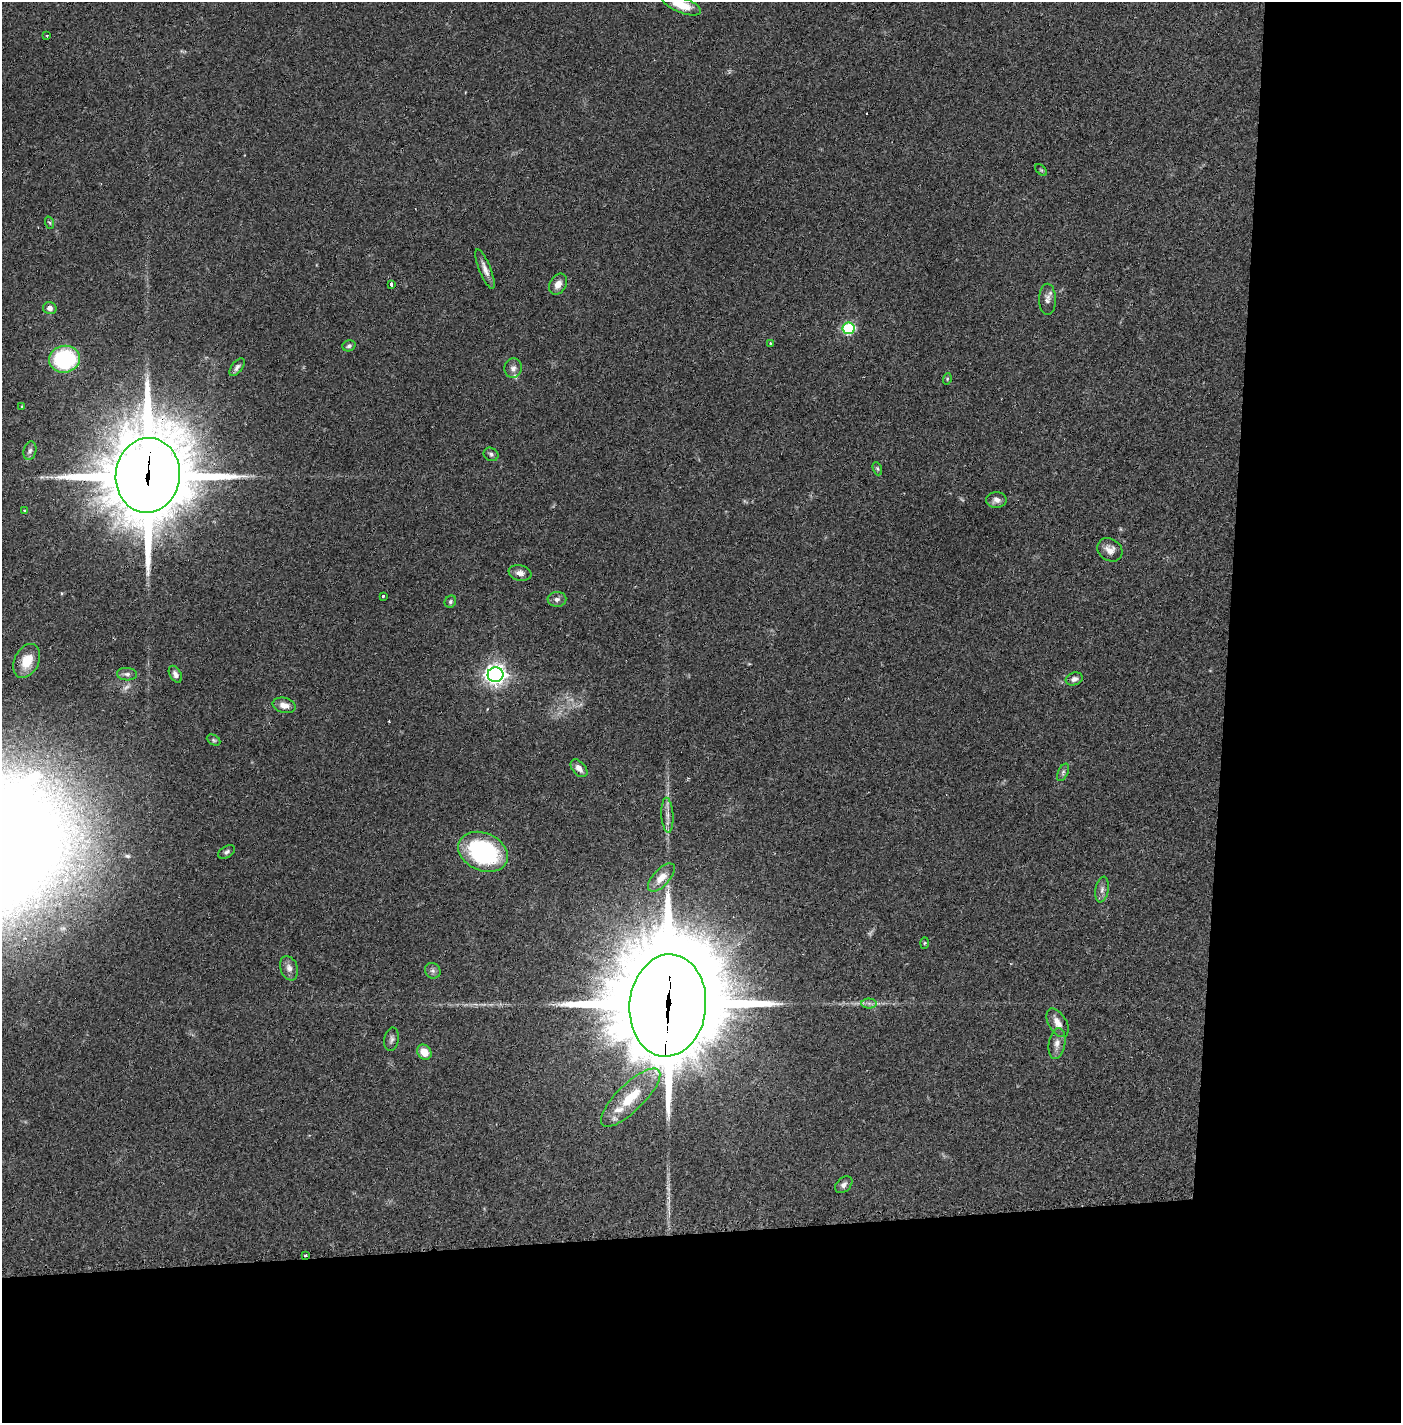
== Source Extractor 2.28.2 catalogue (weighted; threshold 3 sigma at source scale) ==
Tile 9 of 3 x 3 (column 3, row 3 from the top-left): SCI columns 2819-4217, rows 1-1421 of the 4249 x 4272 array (HDU 1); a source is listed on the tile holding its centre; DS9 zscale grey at full resolution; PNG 1403 x 1425 px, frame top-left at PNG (2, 2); each listed source drawn as its Kron ellipse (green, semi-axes under 4 px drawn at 4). Shown black and unused: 24% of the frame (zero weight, under 2 of 3 exposures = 1% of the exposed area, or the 3 px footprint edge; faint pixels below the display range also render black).
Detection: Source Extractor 2.28.2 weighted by HDU 2 'WHT'; one run over the whole footprint, this tile lists its part. Background 0.0701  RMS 0.0061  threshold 0.0275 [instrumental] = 3 sigma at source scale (4.5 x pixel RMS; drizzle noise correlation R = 1.50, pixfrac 1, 0.05/0.05 arcsec/px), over >= 5 px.
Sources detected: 62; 3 too faint to see at this stretch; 2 cosmic-ray / hot-pixel residue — neither listed nor drawn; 3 inside a brighter listed object's ellipse — not listed separately; the other 54 listed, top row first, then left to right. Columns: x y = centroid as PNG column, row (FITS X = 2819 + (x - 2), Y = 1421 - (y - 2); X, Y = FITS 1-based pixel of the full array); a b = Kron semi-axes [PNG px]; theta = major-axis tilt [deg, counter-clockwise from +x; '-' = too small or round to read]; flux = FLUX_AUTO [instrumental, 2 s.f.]
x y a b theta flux
682 5 20 8 -21 12
47 36 4 2 - 2.1
1041 170 7 4 -44 0.86
50 223 6 4 -71 0.82
485 269 21 6 -68 4.4
391 284 4 3 - 3.9
558 284 11 8 60 4.9
1047 299 15 8 -90 3.4
50 308 7 6 - 3
848 328 6 6 - 69
770 343 3 3 - 0.86
349 346 7 5 20 1.4
64 359 15 13 7 64
237 367 10 5 52 2
513 368 10 8 81 3
947 379 6 3 73 0.7
22 406 3 3 - 0.58
30 451 9 6 77 2
491 454 8 6 -30 1.6
877 469 7 4 -70 0.96
148 475 37 32 83 7400
996 500 10 8 1 3.1
25 510 3 2 - 0.72
1110 550 13 11 -36 5.3
520 573 11 7 -11 3.6
383 596 3 2 - 5.5
557 599 9 7 2 2.5
450 602 6 5 - 1.1
27 661 18 12 65 11
127 674 10 6 -4 2.1
175 674 9 5 -61 2.3
495 675 8 7 - 370
1074 679 9 6 19 2.5
284 705 11 7 -14 5.1
214 740 7 5 -27 1.1
579 768 10 6 -49 3.8
1063 772 9 5 64 1.5
667 815 17 6 -87 4
227 852 9 5 30 1.6
483 852 26 18 -24 79
661 878 17 8 47 6.6
1102 890 13 6 80 3
925 943 6 4 88 0.69
289 968 12 8 -71 3.7
433 971 8 7 - 1.9
869 1003 7 5 0 1.8
668 1005 51 38 84 15000
1057 1023 16 9 -59 5.1
391 1039 12 7 78 2.2
1057 1044 16 8 81 4.4
424 1052 8 6 -55 8.7
631 1097 39 13 44 22
844 1185 10 7 44 2.5
305 1255 3 3 - 1.1
Overlapping masked pixels (flux is a lower limit): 3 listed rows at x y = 148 475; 668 1005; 305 1255
Isophote crosses this tile's border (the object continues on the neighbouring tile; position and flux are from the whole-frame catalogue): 1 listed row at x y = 682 5